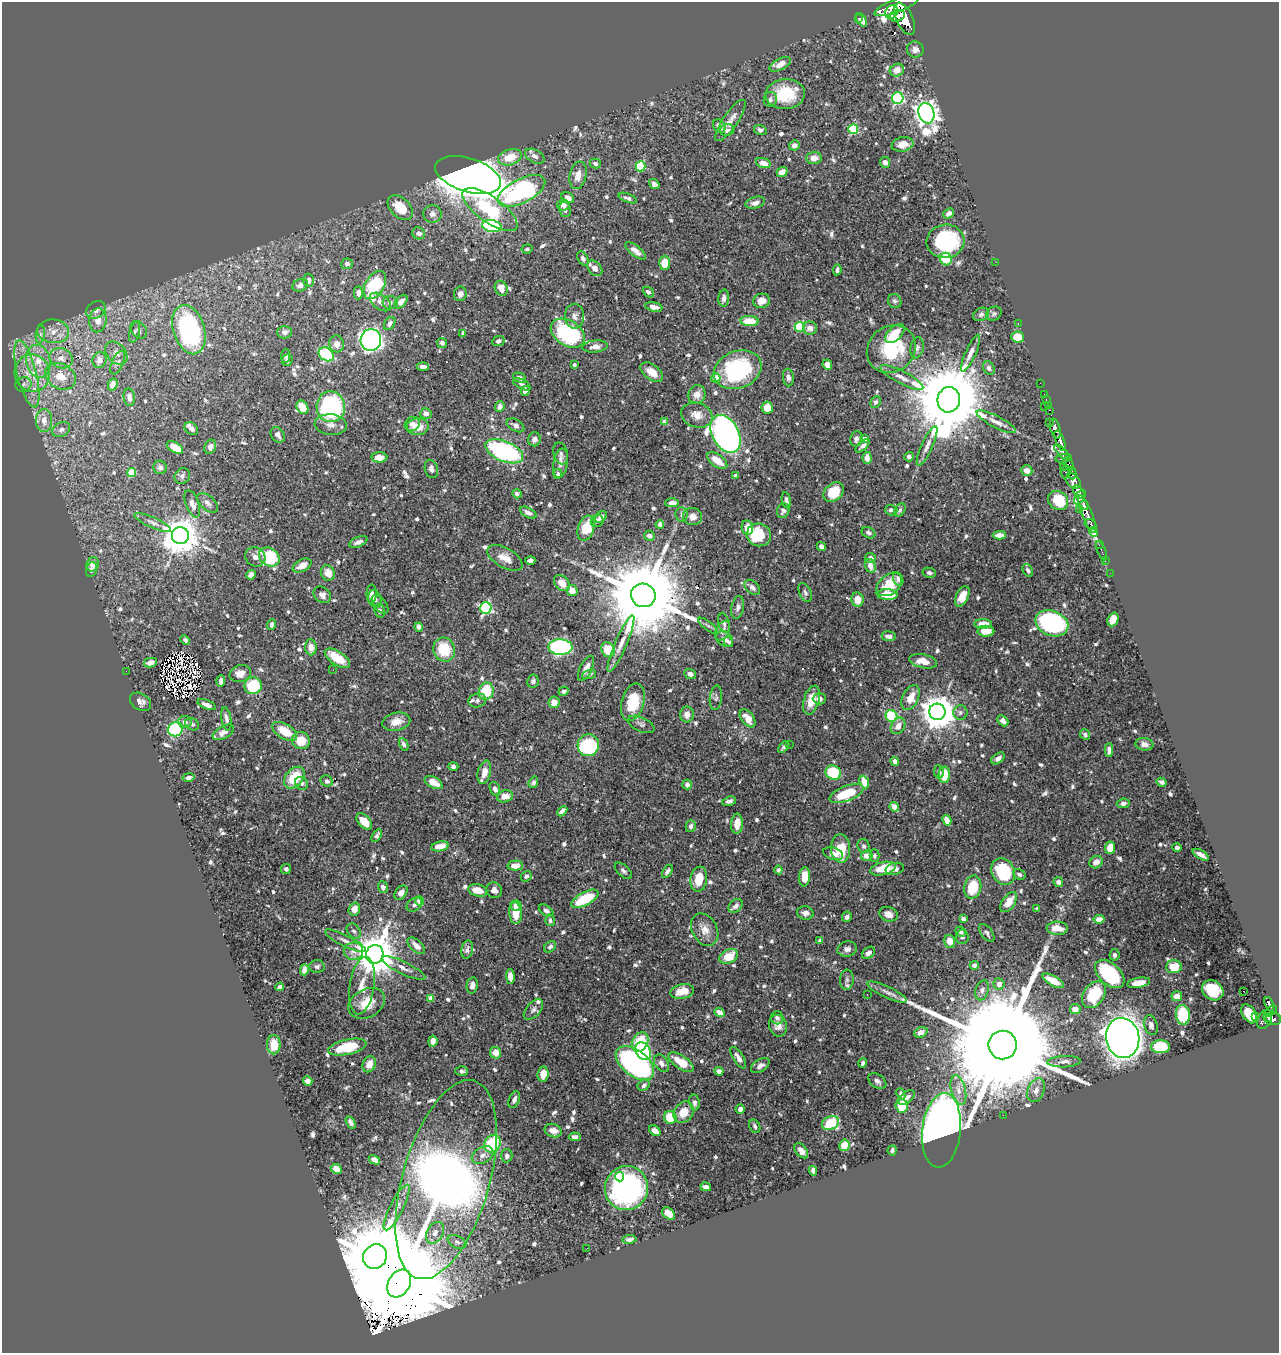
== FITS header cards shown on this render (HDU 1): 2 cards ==
NAXIS1  =                 1277
NAXIS2  =                 1351

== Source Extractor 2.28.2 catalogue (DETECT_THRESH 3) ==
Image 1277 x 1351 px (HDU 1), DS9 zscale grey, 1 PNG px = 1 image px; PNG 1281 x 1355 px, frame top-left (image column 1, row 1351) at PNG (2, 2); each listed source drawn as its Kron ellipse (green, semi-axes under 4 px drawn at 4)
Background 0.454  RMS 0.011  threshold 0.0324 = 3 sigma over >= 5 px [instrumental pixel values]
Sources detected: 873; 3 with non-positive FLUX_AUTO (blend fragments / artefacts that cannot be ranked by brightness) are neither listed nor drawn; of the other 870, the 500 brightest by FLUX_AUTO listed and drawn (370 fainter detections omitted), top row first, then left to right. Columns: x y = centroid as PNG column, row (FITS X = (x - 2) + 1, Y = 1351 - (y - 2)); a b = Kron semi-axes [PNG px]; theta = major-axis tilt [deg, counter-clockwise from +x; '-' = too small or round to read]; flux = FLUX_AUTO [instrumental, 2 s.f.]
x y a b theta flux
896 6 23 6 21 3500
891 12 7 6 - 960
897 16 8 5 17 1100
858 18 3 2 - 5.8
905 19 17 8 -64 3400
862 20 7 4 -57 4.6
915 49 8 8 - 3.5
780 64 11 5 26 7.1
897 70 7 6 - 6.6
785 94 19 15 3 28
898 98 6 5 - 83
770 99 7 6 - 2.2
926 113 10 7 -74 740
730 120 24 7 55 6.9
719 126 7 5 -54 4
853 129 5 5 - 43
727 130 7 6 - 2.4
760 130 6 5 - 2.4
903 144 11 7 10 7
794 145 5 5 - 3.2
535 156 10 6 -29 3
510 157 12 7 16 15
814 158 7 6 - 5.9
885 162 5 5 - 2.5
763 163 7 5 -19 7.5
595 164 5 5 - 2.1
640 166 5 5 - 45
782 172 6 4 40 5.6
468 175 34 17 -17 2600
578 175 14 8 78 7.5
654 184 5 4 - 2.6
521 191 26 12 27 120
568 198 7 5 -32 4.2
628 198 10 4 -20 2.4
755 203 10 5 16 3.6
563 205 6 5 - 3.1
400 208 15 9 -44 21
490 210 32 13 -35 48
565 210 8 6 -80 2.5
949 213 6 4 40 3.6
432 214 9 9 - 3.8
492 226 10 6 -11 78
419 233 7 5 -30 3.9
945 241 19 16 5 75
527 249 5 4 - 1.9
635 251 12 5 -38 6
583 258 8 5 -62 2.7
946 259 6 5 - 26
996 262 2 2 - 4
664 263 7 5 88 11
347 264 6 5 - 2.3
595 268 9 6 -48 4.8
837 270 5 3 - 2
309 280 7 5 88 3.4
300 285 8 6 22 3.9
375 285 15 9 60 52
501 288 8 6 -65 7.7
648 292 6 4 -43 2.1
358 293 6 4 89 3
460 294 7 6 - 3.3
724 298 8 5 85 3.7
762 301 8 7 - 5.8
895 301 7 6 - 2
380 302 12 7 -37 5.3
401 302 8 5 49 5.1
390 303 7 6 - 2.7
654 307 9 4 -11 5
96 310 10 8 35 4.1
981 314 8 6 26 2.3
994 314 8 6 30 1.9
574 316 12 9 89 4.1
98 320 12 8 84 6.9
750 321 9 5 -2 18
390 323 7 5 58 2.9
1018 323 2 2 - 66
800 327 5 5 - 41
810 328 7 6 - 4.7
139 330 10 7 -51 3
189 330 25 15 -73 110
53 331 16 12 -5 9.5
134 332 10 5 75 2
285 332 7 6 - 2.9
463 333 4 4 - 2.6
568 333 19 12 -32 86
40 334 9 4 82 2.3
895 334 12 6 44 14
1018 337 6 5 - 16
371 340 11 10 - 380
498 341 6 5 - 2.1
442 343 5 5 - 2.6
337 344 8 7 - 5.4
595 346 13 6 6 4.6
917 348 11 6 79 2.5
891 349 25 22 40 49
116 353 13 9 -48 4.5
971 353 20 5 66 5.3
326 354 8 6 -34 86
286 356 7 4 84 1.9
61 358 12 10 -25 6.6
99 360 8 7 - 4.7
287 360 6 5 - 1.9
38 361 16 12 -78 13
118 362 13 5 65 2.6
574 365 4 3 - 3
827 365 5 4 - 6.6
423 367 6 3 -3 2.8
989 368 7 5 -57 2.4
738 370 24 18 22 90
652 372 13 7 -36 9.3
32 373 19 17 -73 19
27 374 34 9 -76 19
60 376 16 12 -31 13
788 377 9 5 -82 2.6
902 377 24 6 -28 6.9
519 378 7 4 -25 2.7
716 378 4 4 - 17
1040 383 2 2 - 7.4
23 384 8 7 - 2.4
113 384 6 5 - 6.3
522 384 9 4 -27 1.8
525 391 5 4 - 3.1
697 394 9 8 - 7.3
1044 394 2 2 - 7.1
129 397 9 5 -83 3.4
949 400 12 11 - 12000
1046 400 3 2 - 15
875 402 6 5 - 2.2
1045 406 3 2 - 19
1048 406 3 2 - 10
302 407 7 5 -58 14
331 407 15 14 - 140
500 407 6 4 68 3.8
767 408 6 5 - 12
1050 410 3 2 - 17
426 413 5 5 - 4.3
697 415 16 12 -19 8.6
44 421 11 8 90 6.5
664 422 4 4 - 6.2
996 422 22 6 -27 5.8
1049 423 2 2 - 6
412 424 8 7 - 3.6
331 425 16 10 -5 5.3
515 425 9 5 -30 4
418 427 11 8 5 11
61 429 9 7 30 2.9
191 429 7 5 -41 3.8
1055 429 10 5 -73 1200
725 434 20 13 -61 350
278 435 8 6 -54 3.1
534 439 7 6 - 2.7
856 439 7 6 - 2.8
864 439 4 4 - 6
1060 441 11 4 -69 1100
863 446 9 4 42 3.2
927 446 21 5 65 5.4
210 447 7 5 69 3.7
175 448 9 5 -31 12
504 451 20 10 -22 120
1062 452 10 4 -44 430
561 453 11 7 -74 2.3
379 457 8 5 -2 8.7
909 457 5 4 - 3
867 458 6 4 -88 5.4
1063 458 8 4 8 380
717 461 12 6 -36 12
560 463 15 7 80 4.3
1069 464 7 4 -66 330
160 467 7 6 - 3
1063 467 2 2 - 11
431 469 9 6 -76 3.1
1027 471 6 5 - 4.3
132 472 4 4 - 23
1066 472 6 5 - 150
1072 473 6 3 -87 340
558 474 5 4 - 1.9
735 475 4 3 - 2.4
182 476 8 7 - 2.1
1073 481 8 6 -50 880
834 492 11 8 44 23
1079 492 7 5 -53 1900
517 494 5 4 - 2.3
1080 497 8 4 56 1000
786 500 8 4 -80 2.4
1058 500 11 9 -37 28
208 503 12 7 -42 3.3
672 503 7 4 2 5.2
192 504 14 6 -71 5.2
1084 505 4 3 - 410
1079 509 2 2 - 9.1
891 510 6 5 - 3.4
900 510 7 5 55 1.9
783 511 7 6 - 2.6
528 513 9 5 -28 3.5
682 514 7 6 - 2
1087 514 20 5 -67 1200
601 517 7 4 40 2.7
693 517 9 8 - 5.8
597 521 6 6 - 2.9
153 522 20 5 -23 3.9
660 524 4 4 - 4.7
1090 524 6 5 - 230
586 528 13 8 70 22
747 528 7 5 -81 10
1093 532 5 3 - 120
868 533 7 5 -27 2
759 535 12 11 - 31
999 535 6 4 1 6.3
180 536 8 8 - 2000
649 536 5 5 - 3.2
358 542 9 5 22 3.5
1099 545 2 2 - 5.3
821 547 5 4 - 3.2
1101 551 10 3 -67 26
255 557 10 9 - 4.5
269 557 11 9 -37 40
505 558 19 9 -29 9.3
870 558 5 5 - 2.6
530 560 5 4 - 2.4
1105 561 4 3 - 10
93 564 7 6 - 6.4
302 565 10 6 27 8.9
870 566 7 5 -68 5.7
91 569 7 5 75 2.3
1028 570 7 4 -57 2
328 573 8 7 - 7.3
929 573 7 5 -12 2.2
1110 573 2 2 - 3.7
251 575 5 4 - 4.6
898 579 7 5 -68 2
562 583 9 6 -46 8.8
889 584 14 9 39 17
752 587 9 6 -43 2.8
572 590 6 5 - 9.1
805 592 10 5 -66 2.3
372 594 9 5 89 4
322 595 9 7 -40 3.6
643 595 12 11 - 15000
887 595 10 5 -3 14
962 596 11 6 64 11
375 599 9 6 -71 3.8
857 600 7 6 - 8.7
380 604 11 6 -52 2.7
738 607 11 6 79 3.1
486 608 6 5 - 110
380 611 7 5 -77 2.1
1113 619 7 5 68 12
724 623 10 5 -76 2.3
1052 623 17 12 -22 140
983 624 8 5 0 11
272 625 6 4 77 2.6
708 626 12 3 -37 1.9
419 627 4 4 - 3.3
723 631 10 6 63 3.6
986 631 8 5 0 9.8
889 636 7 5 -7 4
725 639 9 7 -37 4.4
185 640 5 4 - 2.3
729 642 5 4 - 2
621 644 30 6 67 8.7
311 647 8 5 -85 5.8
560 647 12 7 -2 170
444 649 12 10 -67 28
608 650 8 6 -59 18
337 658 14 6 -33 17
923 661 14 7 -12 8
150 663 6 4 13 4.1
586 668 13 6 65 6.2
333 670 2 2 - 2.7
126 671 2 2 - 35
240 674 11 8 18 7.3
589 674 7 4 19 1.9
690 674 6 4 -23 3.6
221 681 6 3 87 2.8
533 681 6 5 - 2.4
253 686 9 8 - 32
486 691 9 7 70 27
564 691 5 4 - 2.5
716 698 12 6 84 2.1
911 698 13 8 64 10
819 699 6 5 - 3.3
477 700 9 7 14 2.4
811 700 15 7 74 13
140 702 11 8 -31 3.8
554 702 6 5 - 7
633 702 19 11 75 24
207 705 10 4 -22 4.9
937 712 8 8 - 1700
960 712 7 7 - 2.5
687 714 8 7 - 5.5
891 716 6 5 - 45
748 718 10 6 -53 9.3
226 719 12 5 -81 3.2
1003 721 6 4 -46 4.4
185 722 7 6 - 3.8
396 722 14 9 11 8.2
192 724 7 5 -36 2
641 724 14 7 -24 3
898 726 9 6 57 6.3
175 729 8 7 - 54
285 731 14 7 -31 18
223 732 12 6 29 4.1
1085 735 5 4 - 2.4
301 740 9 8 - 15
404 744 6 4 -62 2.2
790 744 2 2 - 2.5
1144 744 9 6 -7 4.4
588 745 11 10 - 74
784 747 7 4 48 2
1109 750 7 4 87 3.4
998 758 7 5 38 3.9
895 761 4 4 - 4.1
453 766 5 4 - 2.4
484 772 12 6 76 5.7
939 772 7 5 -85 1.8
833 773 8 7 - 40
944 775 8 5 86 17
189 777 6 4 11 2.5
294 778 12 8 50 25
327 781 6 5 - 2.7
434 782 9 5 -29 7.8
533 782 6 4 71 2
864 782 6 4 -68 12
1161 782 5 4 - 1.8
301 783 7 6 - 3.7
687 785 5 4 - 3.3
495 789 7 5 -67 2.8
846 794 18 7 21 25
505 796 8 6 14 7.1
729 801 7 4 16 2.9
1123 803 6 5 - 2.6
894 807 5 4 - 5.6
562 811 6 4 45 4.1
947 820 6 4 -62 4.9
364 821 9 6 -46 11
737 824 10 6 86 9.3
691 826 6 5 - 2.7
377 835 7 4 58 2
440 846 9 5 10 8.8
864 846 7 6 - 2
1177 847 5 3 - 2.3
841 848 14 9 -88 16
1110 848 6 5 - 10
833 854 10 6 -17 3.9
1201 855 9 3 -30 4.7
867 856 6 5 - 7.5
874 856 6 5 - 1.9
1096 862 7 6 - 5
515 866 8 5 3 6.3
286 869 5 5 - 2
883 869 13 6 12 19
895 869 9 6 15 3.4
778 870 4 4 - 2.5
623 871 10 5 -43 2.2
667 871 7 4 57 2.4
1003 871 14 11 -62 45
1019 874 6 5 - 1.9
526 876 6 5 - 2.1
804 877 10 5 86 9.4
699 879 12 8 81 14
1058 882 5 5 - 3.8
383 887 6 5 - 3.5
973 887 11 8 76 25
478 890 10 6 -15 8.6
494 890 8 7 - 4
401 893 8 5 50 4
585 899 15 6 28 32
419 901 5 4 - 14
1009 902 11 6 55 11
414 905 8 6 38 2.6
516 905 5 5 - 3.2
736 906 8 6 44 3.2
354 909 6 5 - 7.6
1037 909 4 3 - 2.5
546 911 8 5 -36 2.5
515 913 11 6 -85 12
805 913 8 6 -10 4.4
888 914 9 7 -20 5.2
847 917 5 4 - 2.5
963 919 4 4 - 4.4
1099 919 5 4 - 7.1
550 920 6 4 -78 1.9
1057 928 10 6 -2 12
705 930 17 12 -61 8.4
354 931 8 6 -50 2.3
961 932 5 4 - 2.5
987 933 10 5 -54 2.3
962 937 7 6 - 2.5
820 940 4 4 - 1.9
345 941 23 5 -26 5
950 941 6 5 - 7.4
416 946 11 5 -42 6.7
550 947 6 5 - 2.2
467 949 9 6 79 3.3
847 949 10 7 11 3.7
353 951 10 8 -2 5.2
868 953 7 5 39 3.2
375 954 9 8 - 2700
1114 955 6 5 - 2.4
729 957 10 6 25 17
974 965 4 4 - 2.6
317 966 7 6 - 1.9
1174 967 8 6 4 14
404 968 24 6 -26 5.4
304 970 5 4 - 4.1
1110 974 17 10 -43 56
510 976 7 4 -88 4.9
847 980 10 7 88 3
1053 981 12 5 -30 14
1139 983 12 5 10 9.5
999 984 6 5 - 4.1
472 985 8 5 78 3.7
362 986 29 12 81 15
280 987 4 4 - 2.9
982 990 10 6 73 2.8
1213 990 11 9 -35 29
682 991 12 7 12 11
1244 991 3 2 - 2
887 992 22 5 -25 4.6
867 994 2 2 - 2
1094 995 15 10 54 40
1177 996 5 5 - 5.1
431 998 4 4 - 14
367 1003 19 14 28 14
1269 1004 8 3 -68 150
533 1009 12 7 48 2.9
1075 1009 5 5 - 7.5
1271 1011 7 3 37 140
720 1012 5 4 - 6.8
1249 1014 10 6 -56 19
1183 1015 10 7 -83 28
1256 1016 2 2 - 8.1
1268 1017 4 2 - 110
777 1018 6 6 - 2.4
1265 1019 10 6 65 310
1273 1019 8 6 5 290
1151 1025 10 6 -74 2.7
778 1026 11 9 -73 5.7
921 1032 7 5 20 5
1123 1038 20 16 -81 1600
433 1041 5 4 - 4.1
640 1042 10 7 63 26
274 1045 9 7 -90 12
1003 1045 14 14 - 52000
347 1047 19 7 12 23
1161 1047 9 6 -1 34
643 1051 9 7 -59 58
495 1053 6 5 - 7.6
738 1058 12 5 -58 4.6
681 1062 14 6 -35 16
1064 1062 16 5 3 4
635 1063 22 13 -38 220
661 1063 9 6 -57 3.8
863 1063 4 3 - 1.8
369 1064 8 6 64 8.2
760 1066 10 6 34 3.7
462 1071 6 4 -1 1.9
719 1071 4 4 - 3.7
543 1074 7 5 83 7.8
308 1081 5 4 - 4.5
877 1081 10 6 -34 2.9
644 1085 6 5 - 2.8
958 1090 15 7 -76 6.7
1036 1090 12 8 68 5.4
901 1094 6 3 -65 2.3
906 1098 10 5 38 3.8
514 1100 9 5 68 3.2
694 1102 8 5 -79 2.5
902 1106 6 6 - 28
740 1109 4 4 - 3
684 1112 11 9 52 11
1003 1115 2 2 - 26
670 1117 6 6 - 25
351 1122 7 4 -58 2.6
830 1123 9 6 23 41
755 1126 7 5 -63 2.2
941 1130 37 19 84 1300
553 1131 9 6 -20 6.1
655 1131 6 4 -38 5.9
575 1137 6 4 -3 2.7
492 1144 9 8 - 43
844 1145 6 5 - 14
892 1150 5 4 - 1.8
801 1151 8 5 -50 5.1
483 1155 11 8 31 4.8
507 1156 7 6 - 2.2
374 1160 6 4 -29 4.8
336 1169 6 5 - 7.1
813 1171 5 4 - 2.8
619 1177 5 4 - 33
446 1180 103 43 74 1000
706 1187 5 4 - 4.4
626 1188 22 21 - 180
397 1208 25 6 63 6.4
669 1213 7 5 -42 10
435 1233 12 8 60 4.7
630 1239 7 4 7 2.8
457 1242 10 6 -25 2.3
587 1248 3 2 - 1.9
375 1257 13 11 55 9800
399 1283 15 11 59 39000
At the frame edge (FLAGS 8, measured only in part): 1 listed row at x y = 896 6
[370 fainter detections neither listed nor drawn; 3 non-positive-flux detections neither listed nor drawn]